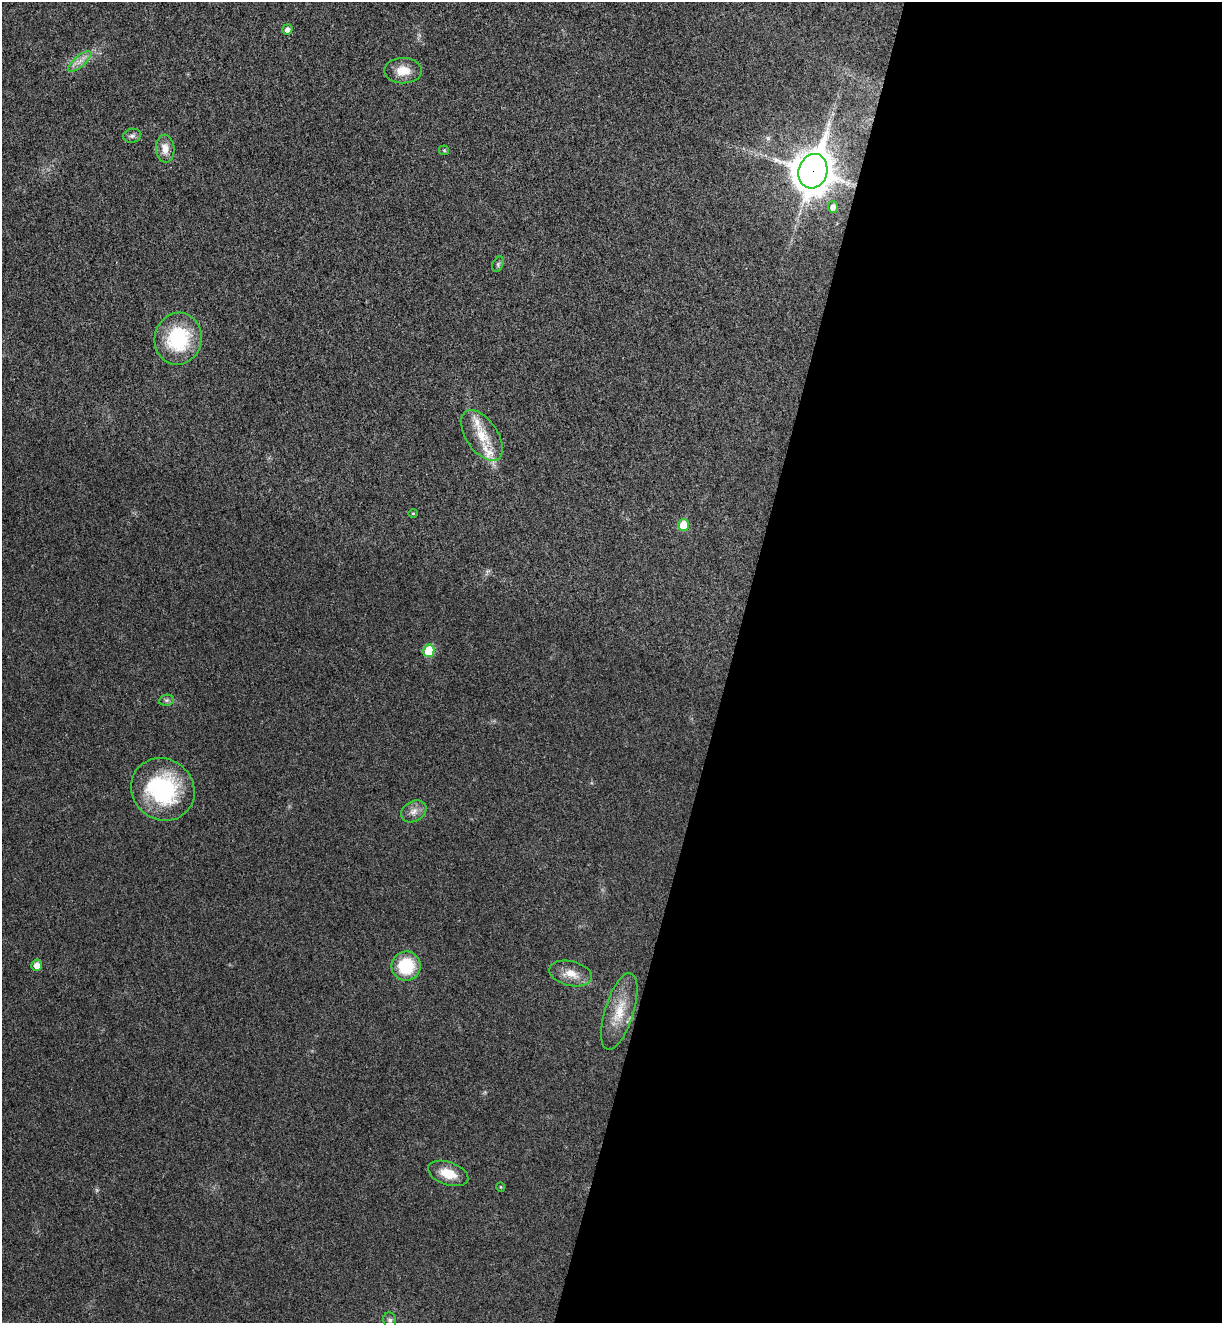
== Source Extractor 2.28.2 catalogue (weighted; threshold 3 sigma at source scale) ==
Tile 12 of 4 x 4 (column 4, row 3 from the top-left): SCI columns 3848-5067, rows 1347-2667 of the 5380 x 5331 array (HDU 1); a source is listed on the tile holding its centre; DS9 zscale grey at full resolution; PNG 1224 x 1325 px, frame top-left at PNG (2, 2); each listed source drawn as its Kron ellipse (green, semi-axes under 4 px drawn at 4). Shown black and unused: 40% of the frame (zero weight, under 3 of 4 exposures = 6% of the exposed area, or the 3 px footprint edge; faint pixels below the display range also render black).
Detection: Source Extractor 2.28.2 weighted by HDU 2 'WHT'; one run over the whole footprint, this tile lists its part. Background 0.0355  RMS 0.0053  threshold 0.0239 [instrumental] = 3 sigma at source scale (4.5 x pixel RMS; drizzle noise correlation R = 1.50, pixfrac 1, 0.05/0.05 arcsec/px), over >= 5 px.
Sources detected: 26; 2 inside a brighter listed object's ellipse — not listed separately; the other 24 listed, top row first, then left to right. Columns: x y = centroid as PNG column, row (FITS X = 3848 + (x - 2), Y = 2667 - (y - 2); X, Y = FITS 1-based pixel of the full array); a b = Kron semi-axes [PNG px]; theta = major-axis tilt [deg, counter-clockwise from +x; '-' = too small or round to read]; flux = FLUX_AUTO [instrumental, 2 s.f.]
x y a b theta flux
287 30 5 5 - 2.1
80 61 14 5 41 3.5
403 71 19 12 -1 8.2
132 136 9 7 9 1.7
165 149 14 9 -87 5.3
444 150 5 5 - 0.63
813 171 17 14 74 1300
833 207 6 5 - 2.4
498 264 8 5 67 1.2
178 339 26 23 80 38
482 435 29 15 -56 13
413 513 4 4 - 0.55
683 525 6 5 - 12
429 651 6 5 - 19
167 700 7 5 11 1.2
163 789 33 30 -40 57
414 811 13 10 31 3.9
37 965 5 5 - 4.3
406 966 15 14 - 23
571 973 22 12 -14 7.9
619 1011 40 14 73 15
448 1173 21 11 -19 9.9
501 1187 5 3 - 0.42
390 1320 8 6 -75 1.5
Overlapping masked pixels (flux is a lower limit): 1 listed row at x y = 813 171